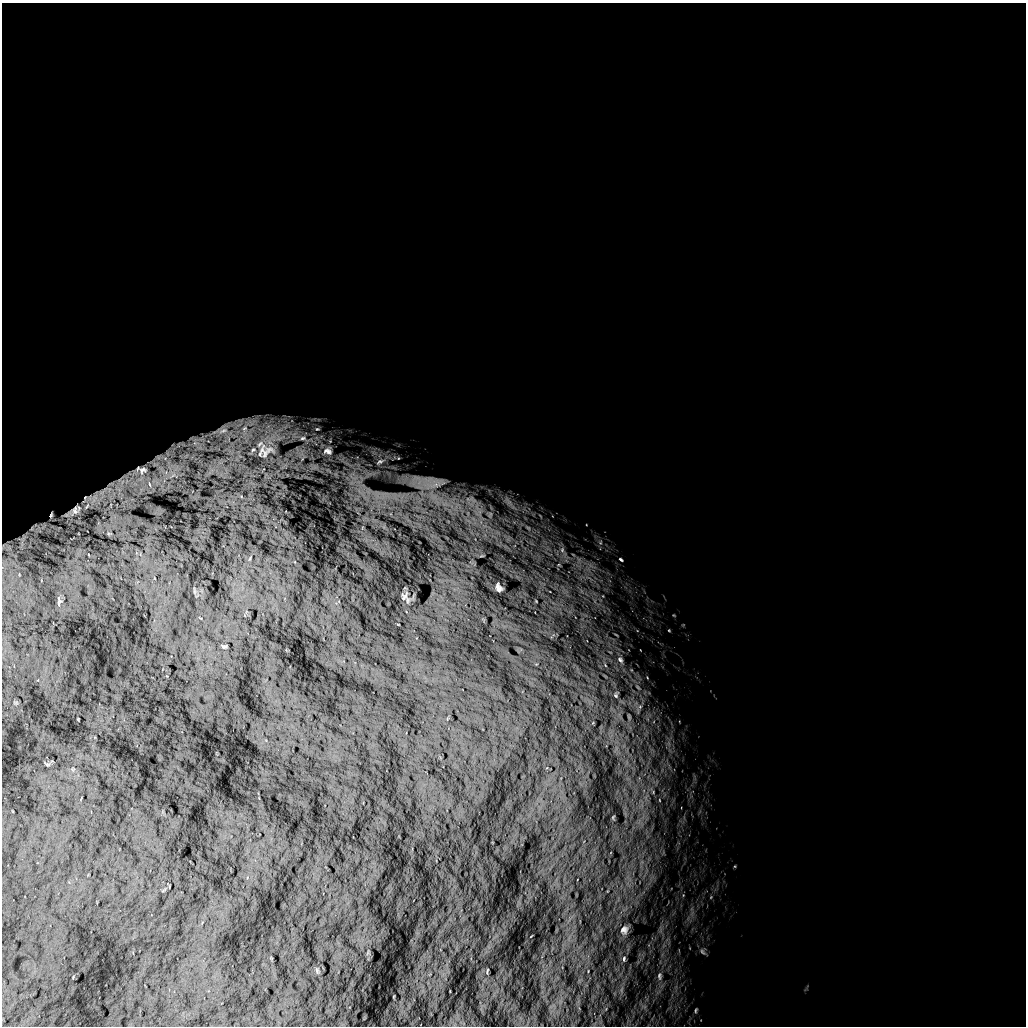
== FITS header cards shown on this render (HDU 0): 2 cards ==
NAXIS1  =                 1024 /
NAXIS2  =                 1024 /

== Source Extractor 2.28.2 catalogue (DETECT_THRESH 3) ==
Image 1024 x 1024 px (HDU 0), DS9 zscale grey, 1 PNG px = 1 image px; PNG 1028 x 1028 px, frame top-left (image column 1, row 1024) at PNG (2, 3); no overlay
Background 5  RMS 800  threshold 2400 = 3 sigma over >= 5 px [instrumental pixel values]
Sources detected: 32; all 32 listed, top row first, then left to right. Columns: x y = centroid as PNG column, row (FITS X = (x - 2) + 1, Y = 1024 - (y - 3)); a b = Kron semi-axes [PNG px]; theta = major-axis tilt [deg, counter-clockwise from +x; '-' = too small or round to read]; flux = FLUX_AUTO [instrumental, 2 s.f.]
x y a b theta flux
244 429 25 11 89 1.2e+06
317 429 7 6 - 1.5e+05
222 430 32 15 24 1.6e+06
303 438 13 7 9 4.0e+05
260 444 13 10 49 6.8e+05
253 450 12 7 46 2.7e+05
265 451 33 24 17 2.9e+06
328 451 13 9 -18 3.5e+05
380 462 7 4 21 7.6e+04
142 470 11 8 17 2.4e+05
104 491 54 21 40 2.4e+06
473 499 14 5 -45 3.1e+05
508 501 14 5 -52 3.0e+05
87 506 28 11 64 8.7e+05
75 510 31 13 33 9.8e+05
51 515 5 2 - 7.9e+04
562 550 8 6 -72 1.9e+05
621 559 6 3 -38 7.9e+04
498 588 8 5 -63 2.0e+05
404 596 9 6 52 1.5e+05
59 602 8 3 58 9.0e+04
669 631 5 3 - 4.3e+04
224 646 8 3 0 6.8e+04
620 660 8 5 -49 1.2e+05
616 695 7 5 -48 8.7e+04
613 817 6 3 57 4.5e+04
624 930 10 9 - 2.5e+05
702 952 9 5 -47 1.2e+05
624 959 8 4 81 9.5e+04
487 971 8 2 80 4.7e+04
659 976 9 5 -86 1.4e+05
695 1010 7 3 89 6.0e+04